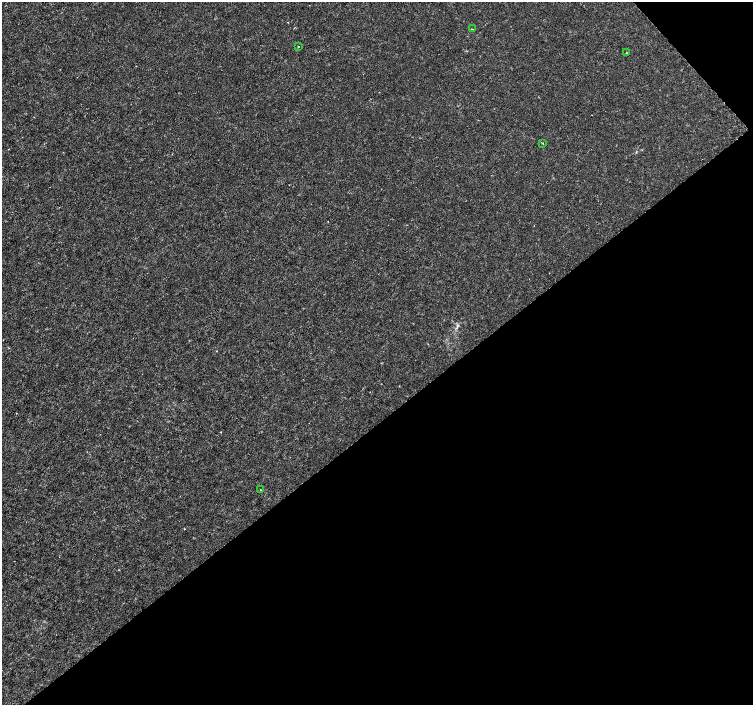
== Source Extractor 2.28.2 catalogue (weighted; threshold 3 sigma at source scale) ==
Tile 12 of 4 x 4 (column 4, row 3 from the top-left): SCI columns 4510-6010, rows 1615-3019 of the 6011 x 5972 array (HDU 1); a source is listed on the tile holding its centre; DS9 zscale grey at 2 x 2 block average (1 PNG px = mean of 2 x 2 image px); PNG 755 x 707 px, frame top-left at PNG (2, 2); each listed source drawn as its Kron ellipse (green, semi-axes under 4 px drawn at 4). Shown black and unused: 41% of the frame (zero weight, under 3 of 4 exposures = <1% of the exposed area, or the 3 px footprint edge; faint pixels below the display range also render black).
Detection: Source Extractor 2.28.2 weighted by HDU 2 'WHT'; one run over the whole footprint, this tile lists its part. Background -1.22e-04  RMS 0.0012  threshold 0.00541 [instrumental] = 3 sigma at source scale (4.5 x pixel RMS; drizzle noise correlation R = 1.50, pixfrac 1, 0.0396/0.0396 arcsec/px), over >= 5 px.
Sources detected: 5; all 5 listed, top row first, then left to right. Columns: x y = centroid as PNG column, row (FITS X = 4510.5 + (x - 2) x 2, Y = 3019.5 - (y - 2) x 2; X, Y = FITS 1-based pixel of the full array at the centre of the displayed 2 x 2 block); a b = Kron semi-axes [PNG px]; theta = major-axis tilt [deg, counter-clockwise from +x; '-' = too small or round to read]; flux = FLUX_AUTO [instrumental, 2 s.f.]
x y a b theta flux
472 29 2 2 - 0.14
298 46 2 2 - 0.16
626 53 2 2 - 0.13
542 143 2 2 - 0.21
260 490 2 2 - 0.13